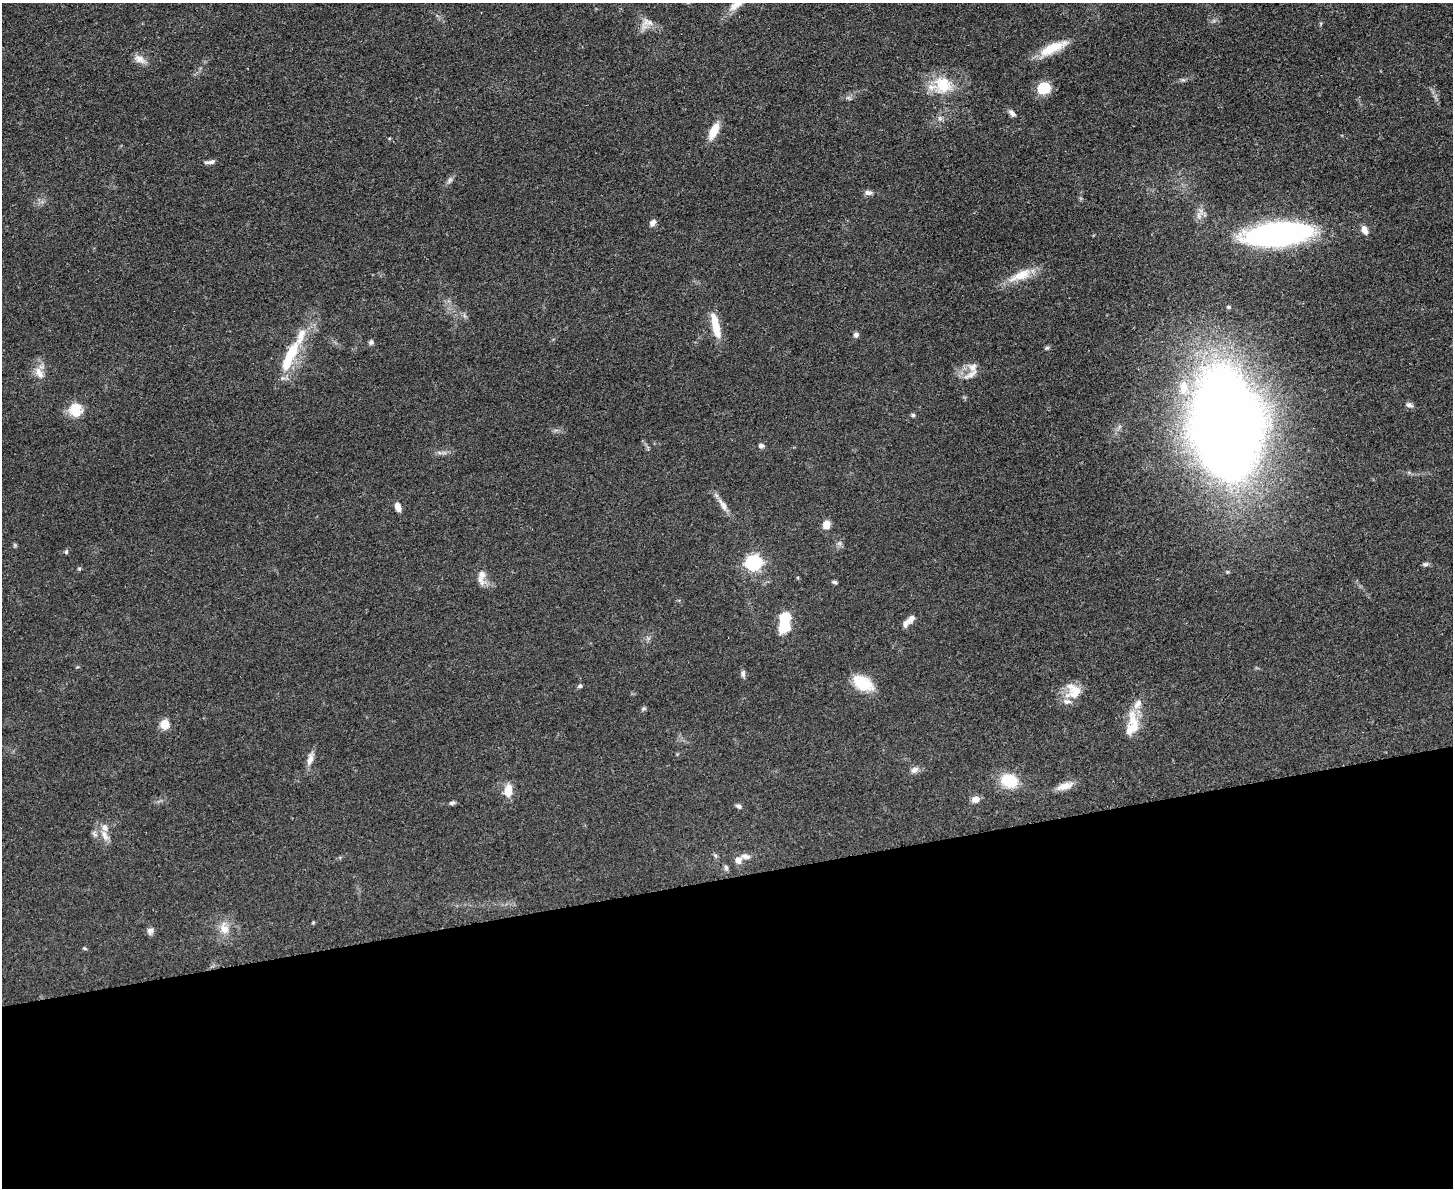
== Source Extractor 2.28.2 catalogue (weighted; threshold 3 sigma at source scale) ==
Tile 11 of 3 x 4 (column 2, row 4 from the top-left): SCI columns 1593-3043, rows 13-1198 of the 4747 x 4767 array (HDU 1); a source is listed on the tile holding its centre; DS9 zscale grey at full resolution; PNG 1455 x 1190 px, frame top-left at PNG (2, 3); no overlay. Shown black and unused: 26% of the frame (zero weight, under 3 of 4 exposures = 2% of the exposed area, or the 3 px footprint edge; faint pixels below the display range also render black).
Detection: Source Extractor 2.28.2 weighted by HDU 2 'WHT'; one run over the whole footprint, this tile lists its part. Background 0.0462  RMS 0.0051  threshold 0.023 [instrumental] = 3 sigma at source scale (4.5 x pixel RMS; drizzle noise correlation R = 1.50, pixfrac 1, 0.05/0.05 arcsec/px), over >= 5 px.
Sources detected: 80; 2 inside a brighter object's white glare — not listed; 10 inside a brighter listed object's ellipse — not listed separately; the other 68 listed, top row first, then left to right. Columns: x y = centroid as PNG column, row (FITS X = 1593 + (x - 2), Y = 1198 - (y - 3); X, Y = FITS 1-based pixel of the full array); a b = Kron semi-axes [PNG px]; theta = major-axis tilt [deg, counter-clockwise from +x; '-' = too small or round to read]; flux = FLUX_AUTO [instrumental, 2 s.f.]
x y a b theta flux
647 23 19 13 29 5.1
1052 48 35 10 25 14
139 59 16 10 -30 3.9
943 85 26 24 -22 18
1044 88 13 11 1 13
848 98 8 5 -24 1.1
1012 113 11 6 -35 1.8
940 118 8 5 -60 1.4
714 131 22 9 65 7.9
211 162 10 6 14 1.9
450 180 9 6 54 1.6
868 193 10 6 -1 1.9
653 223 8 6 60 2.2
1364 230 11 7 -64 3.4
1277 234 57 19 5 150
1020 275 36 12 24 11
1229 307 4 4 - 1
715 325 32 8 -77 11
856 335 7 6 - 1.5
371 342 7 6 - 1.1
1047 348 7 5 21 0.84
291 353 25 11 62 17
973 367 14 12 -19 4.2
39 373 17 9 -61 5.1
1184 388 21 13 -84 12
1409 405 10 6 -12 1.7
76 409 18 16 84 9.9
913 415 6 5 - 0.82
1227 423 67 39 -82 1100
761 446 6 5 - 1.7
439 452 7 4 -20 1.1
723 505 22 7 -56 4.3
398 507 9 5 -71 4.1
826 525 8 7 - 5.3
15 545 6 4 -71 0.66
66 552 6 4 75 0.88
754 563 7 6 - 130
1425 564 8 5 7 1.2
79 568 6 4 69 0.75
480 580 17 9 -57 3.8
835 582 6 5 - 0.92
784 618 11 9 35 11
906 623 12 7 54 2.7
784 627 8 7 - 19
743 674 10 6 87 1.5
863 683 24 15 -28 15
580 686 6 5 - 0.96
1075 692 24 17 32 9.3
1137 704 16 9 54 4.4
644 709 7 5 34 0.82
165 724 11 10 - 5.5
1134 727 21 17 75 9
310 759 19 7 73 3.8
914 770 11 8 28 2.4
1009 781 17 13 -18 18
1065 786 23 8 17 5.1
508 791 16 9 82 6.6
975 799 9 8 - 3
452 803 7 5 17 1.2
739 806 7 5 -29 1.5
95 834 10 5 -46 1.5
105 836 16 8 -66 4.1
738 860 10 9 - 3.2
726 867 7 6 - 1.3
313 922 4 4 - 0.53
224 928 18 12 -68 6.4
150 931 9 8 - 1.9
85 948 5 4 - 0.66